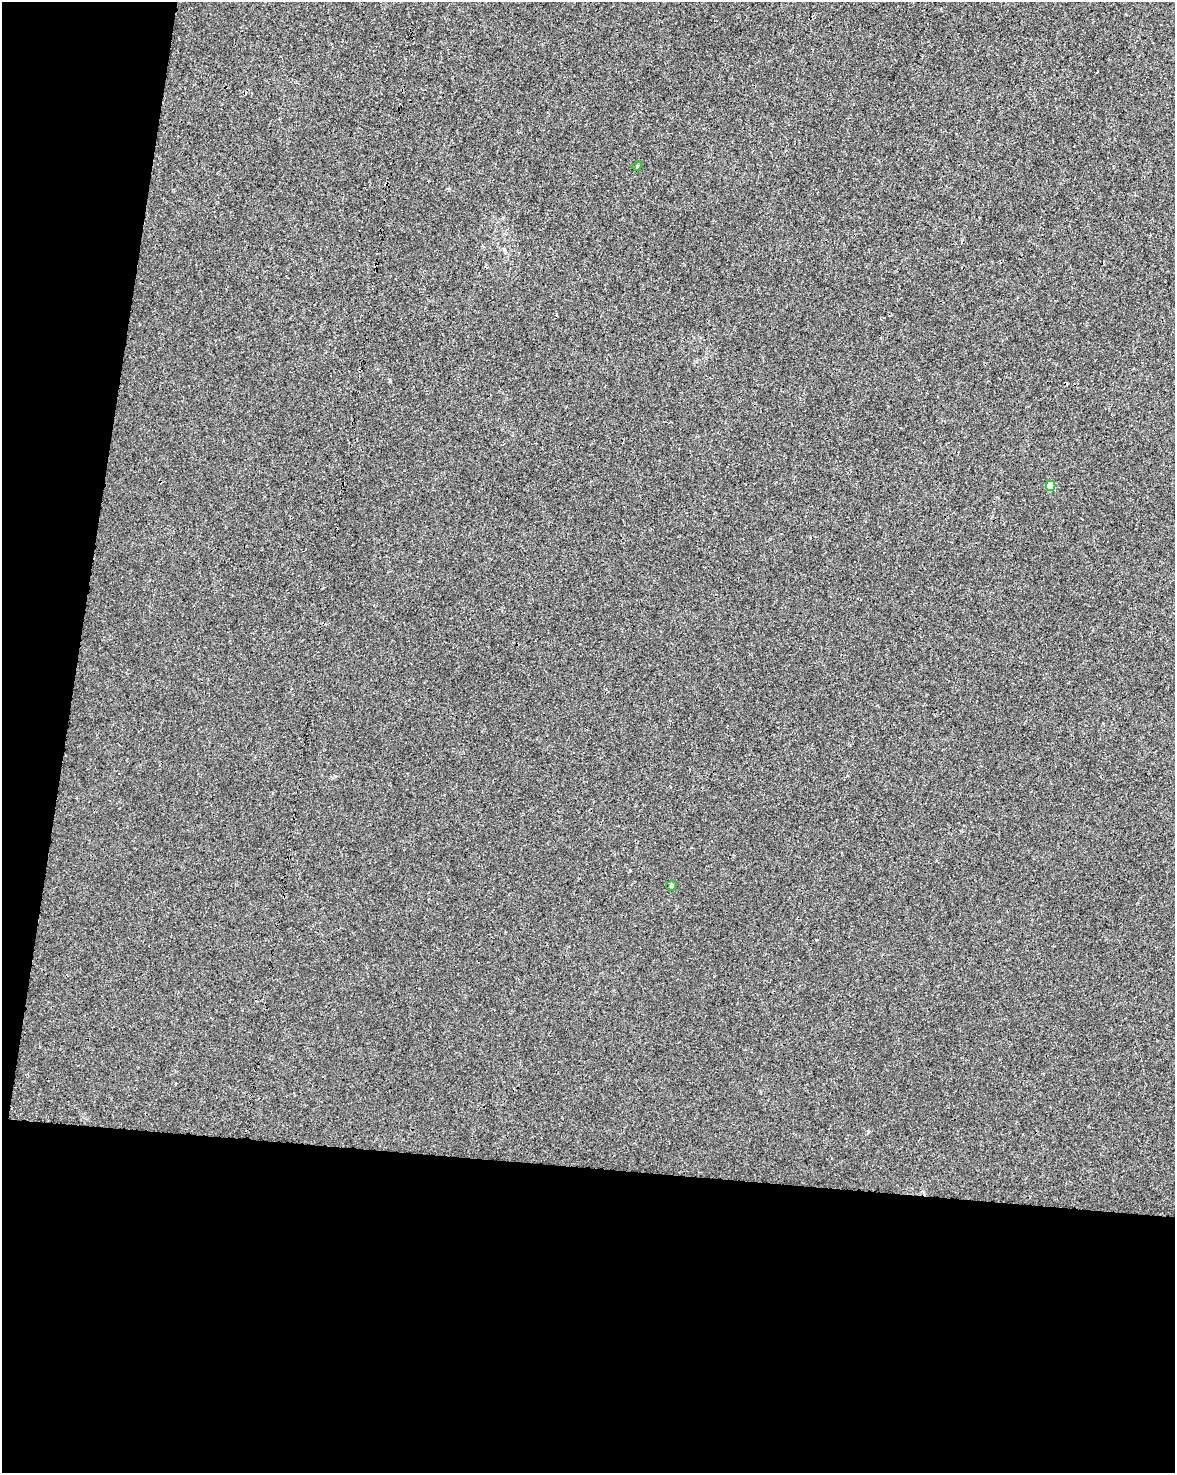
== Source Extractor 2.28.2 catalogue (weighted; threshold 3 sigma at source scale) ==
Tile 9 of 4 x 3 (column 1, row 3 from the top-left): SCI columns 1-1173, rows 228-1698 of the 4700 x 4923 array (HDU 1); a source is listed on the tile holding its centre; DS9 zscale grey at full resolution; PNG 1177 x 1475 px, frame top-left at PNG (2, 2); each listed source drawn as its Kron ellipse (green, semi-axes under 4 px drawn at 4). Shown black and unused: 27% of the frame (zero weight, under 3 of 4 exposures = <1% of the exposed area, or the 3 px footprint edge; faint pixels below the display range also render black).
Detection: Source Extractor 2.28.2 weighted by HDU 2 'WHT'; one run over the whole footprint, this tile lists its part. Background 0.00168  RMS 0.0028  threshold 0.0124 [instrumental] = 3 sigma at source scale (4.5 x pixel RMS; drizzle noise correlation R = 1.50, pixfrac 1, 0.0396/0.0396 arcsec/px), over >= 5 px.
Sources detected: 3; all 3 listed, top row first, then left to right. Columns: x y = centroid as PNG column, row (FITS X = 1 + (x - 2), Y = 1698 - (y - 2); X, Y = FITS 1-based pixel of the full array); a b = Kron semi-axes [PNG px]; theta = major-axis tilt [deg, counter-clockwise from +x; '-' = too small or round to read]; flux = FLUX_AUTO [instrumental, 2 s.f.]
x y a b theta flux
637 166 5 4 - 0.3
1051 486 5 4 - 5.3
671 886 5 5 - 0.47